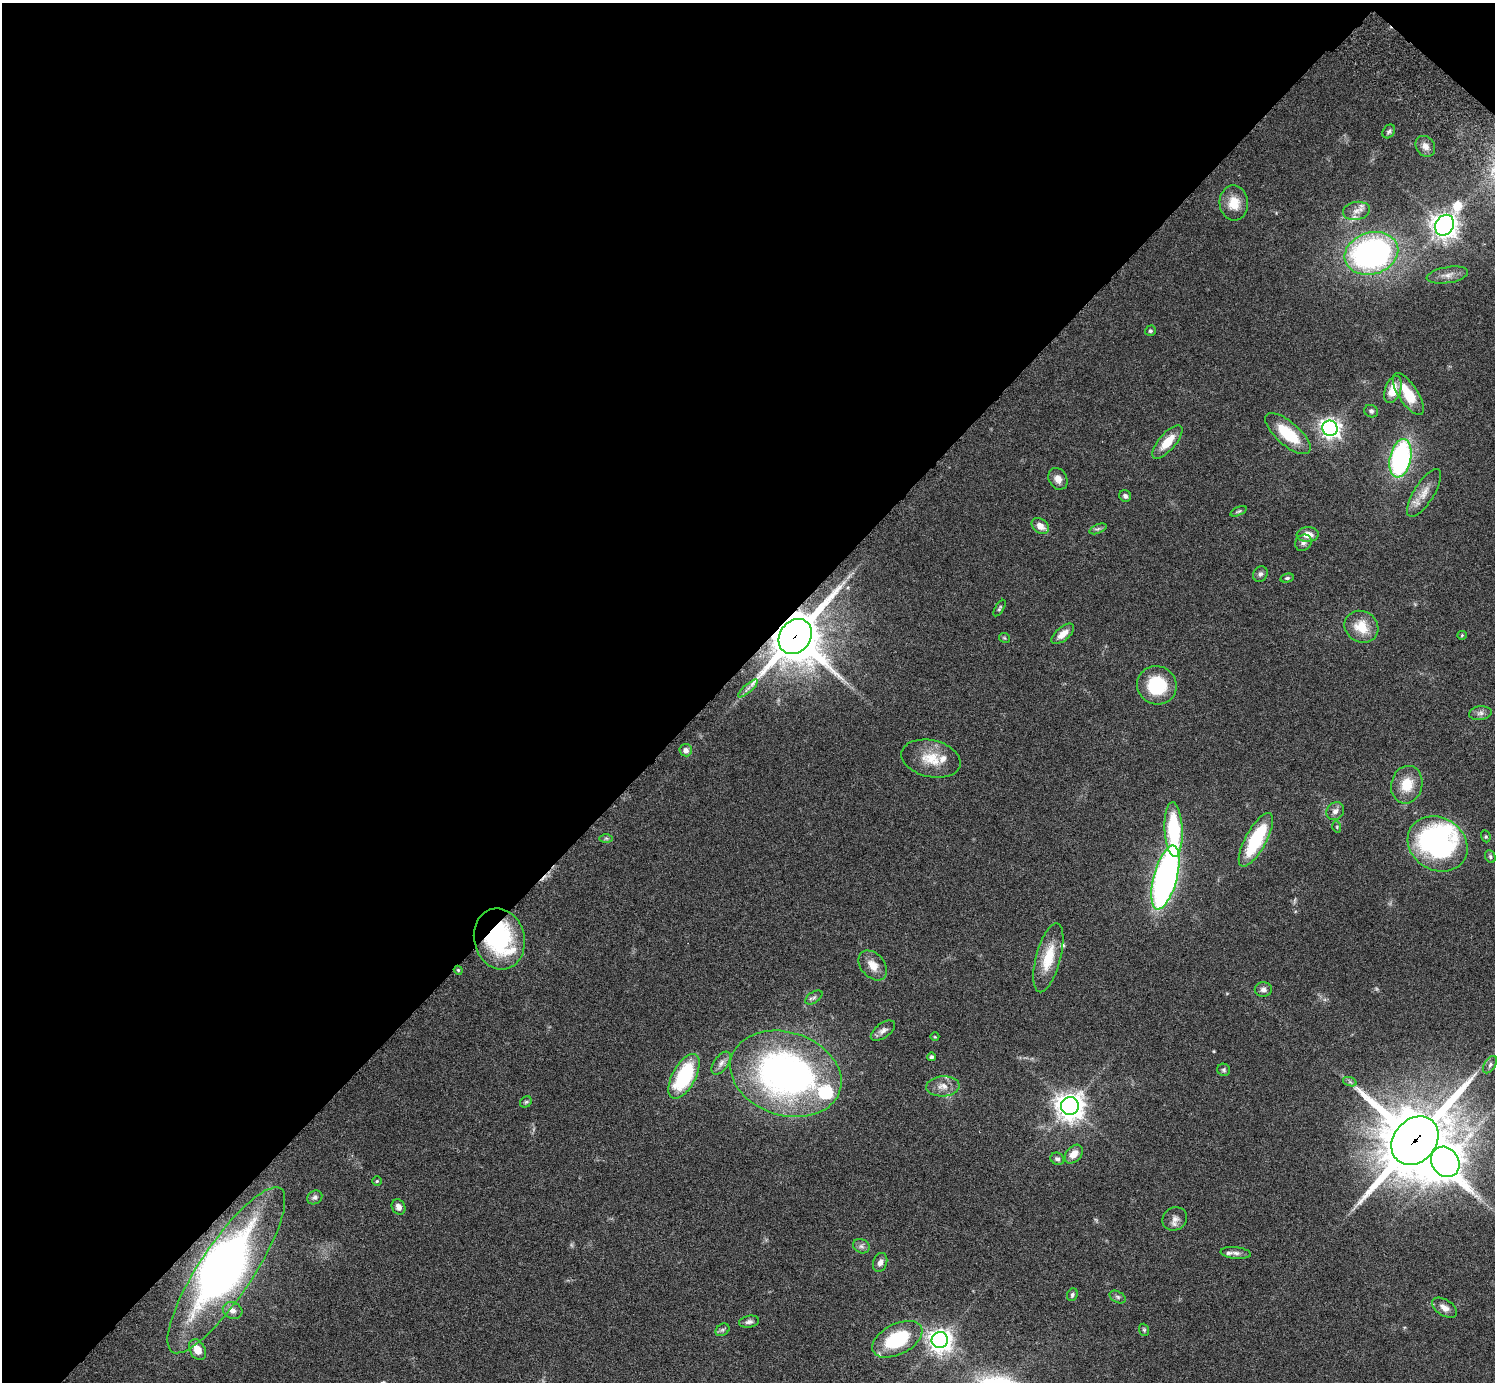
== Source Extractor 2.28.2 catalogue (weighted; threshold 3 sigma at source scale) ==
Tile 2 of 4 x 4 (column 2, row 1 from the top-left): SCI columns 1539-3031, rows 4485-5864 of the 6059 x 6069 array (HDU 1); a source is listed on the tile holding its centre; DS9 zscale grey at full resolution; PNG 1497 x 1384 px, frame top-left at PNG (2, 3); each listed source drawn as its Kron ellipse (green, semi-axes under 4 px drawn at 4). Shown black and unused: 48% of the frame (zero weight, under 3 of 6 exposures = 3% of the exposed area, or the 3 px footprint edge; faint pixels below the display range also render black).
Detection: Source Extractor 2.28.2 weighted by HDU 2 'WHT'; one run over the whole footprint, this tile lists its part. Background 0.0836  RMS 0.0047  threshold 0.0192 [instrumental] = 3 sigma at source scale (4.09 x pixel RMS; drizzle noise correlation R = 1.36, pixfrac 0.8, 0.05/0.05 arcsec/px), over >= 5 px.
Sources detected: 93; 2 inside a brighter object's white glare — neither listed nor drawn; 5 inside a brighter listed object's ellipse — not listed separately; the other 86 listed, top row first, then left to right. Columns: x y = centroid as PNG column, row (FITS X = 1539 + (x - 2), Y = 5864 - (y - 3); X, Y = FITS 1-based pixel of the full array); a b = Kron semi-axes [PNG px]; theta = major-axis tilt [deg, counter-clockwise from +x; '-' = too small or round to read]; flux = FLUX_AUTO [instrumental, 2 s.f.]
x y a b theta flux
1389 131 7 5 54 0.98
1425 146 11 9 -53 2.5
1234 203 17 14 -87 7.7
1356 211 13 9 11 3.2
1445 225 11 8 57 410
1371 253 27 21 17 140
1447 275 21 8 9 3.4
1150 331 5 5 - 0.79
1393 390 14 8 71 6.8
1408 394 24 9 -57 12
1371 411 7 6 - 1
1330 428 8 7 - 230
1288 434 28 11 -41 17
1167 442 21 8 49 7.8
1400 458 19 10 78 75
1058 479 11 9 -63 2.9
1424 493 27 10 58 5.9
1125 496 6 5 - 1.2
1238 511 9 4 23 0.67
1040 526 9 7 -37 3.7
1098 529 9 4 22 0.98
1308 535 11 7 -1 4.6
1303 543 9 7 37 1.6
1260 574 8 7 - 1.3
1287 578 7 4 14 0.83
999 608 9 3 59 0.69
1361 627 17 15 -31 9.6
1063 634 14 6 40 4
1462 635 4 4 - 0.46
795 636 19 15 54 2100
1004 638 5 5 - 0.49
1157 685 20 19 - 21
748 688 12 3 42 1.3
1480 713 11 7 7 1.7
686 750 6 6 - 2
931 759 30 18 -13 11
1407 785 19 15 75 9.5
1335 811 9 8 - 2.1
1337 827 6 3 -72 0.46
1174 830 27 9 -87 39
1486 836 6 4 -69 0.64
606 838 7 4 0 0.73
1256 840 30 10 61 28
1438 844 31 26 -31 93
1490 857 6 5 - 0.78
1165 877 33 11 75 170
499 939 31 25 -76 46
1048 958 35 12 75 13
873 965 17 12 -49 5.1
458 970 4 3 - 0.44
1263 989 8 7 - 1.7
814 997 9 5 34 1.2
883 1031 14 7 35 2.1
935 1037 4 3 - 0.35
932 1057 4 4 - 1.1
721 1063 13 7 54 2.4
1490 1065 9 5 58 1.4
1224 1070 6 6 - 0.86
786 1074 57 41 -18 160
684 1076 24 11 62 35
1350 1082 7 4 -19 0.89
943 1086 16 10 4 4.2
526 1102 6 5 - 0.79
1070 1106 9 9 - 500
1415 1141 26 21 49 3400
1074 1154 10 7 48 4.1
1057 1159 7 6 - 1.2
1445 1162 16 13 -56 540
377 1181 5 5 - 0.55
315 1197 8 6 33 1.3
398 1207 8 6 -61 2.4
1175 1219 13 11 32 2.8
861 1246 8 7 - 1.3
1236 1253 15 6 -6 1.9
880 1262 10 7 71 2.3
226 1270 98 26 56 150
1072 1295 6 5 - 0.94
1118 1297 8 5 -27 1
1445 1308 14 8 -32 3.1
233 1311 10 8 -25 2.5
749 1322 10 6 11 1.5
722 1330 7 5 34 0.91
1144 1330 6 5 - 0.66
897 1339 27 15 27 31
940 1340 8 8 - 350
197 1350 11 7 -61 5.4
Overlapping masked pixels (flux is a lower limit): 5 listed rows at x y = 795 636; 499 939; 1415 1141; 1445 1162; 226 1270